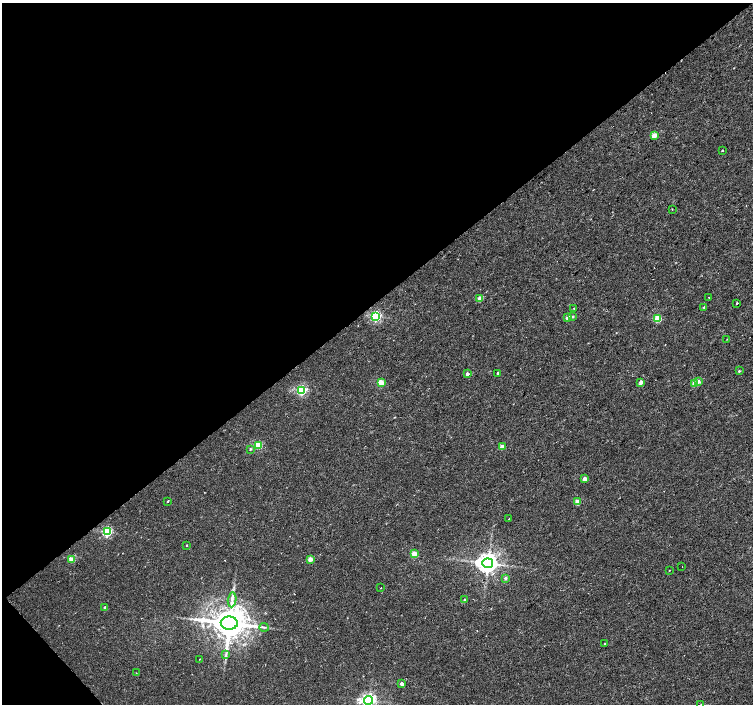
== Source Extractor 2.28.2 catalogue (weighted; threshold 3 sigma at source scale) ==
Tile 5 of 4 x 4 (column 1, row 2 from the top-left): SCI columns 6-1506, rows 3015-4417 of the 6008 x 5965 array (HDU 1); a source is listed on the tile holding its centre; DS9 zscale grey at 2 x 2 block average (1 PNG px = mean of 2 x 2 image px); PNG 755 x 706 px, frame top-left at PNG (2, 3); each listed source drawn as its Kron ellipse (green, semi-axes under 4 px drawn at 4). Shown black and unused: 44% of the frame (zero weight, under 2 of 3 exposures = <1% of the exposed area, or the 3 px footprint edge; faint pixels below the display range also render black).
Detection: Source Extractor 2.28.2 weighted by HDU 2 'WHT'; one run over the whole footprint, this tile lists its part. Background 0.00282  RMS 0.0023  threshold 0.0105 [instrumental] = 3 sigma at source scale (4.5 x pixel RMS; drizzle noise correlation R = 1.50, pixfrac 1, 0.0396/0.0396 arcsec/px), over >= 5 px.
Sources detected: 54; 3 cosmic-ray / hot-pixel residue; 1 long thin detection or spike segment (spike, bleed or trail) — neither listed nor drawn; the other 50 listed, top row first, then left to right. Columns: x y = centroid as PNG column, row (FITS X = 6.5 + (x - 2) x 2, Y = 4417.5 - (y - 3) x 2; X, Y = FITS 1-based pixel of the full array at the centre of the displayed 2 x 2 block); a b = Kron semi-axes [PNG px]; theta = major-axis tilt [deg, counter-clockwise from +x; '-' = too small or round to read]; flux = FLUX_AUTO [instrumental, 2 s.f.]
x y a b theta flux
654 136 3 3 - 9.9
722 150 2 2 - 0.75
672 209 2 2 - 0.29
709 297 2 2 - 0.25
480 298 3 2 - 7.9
737 303 2 2 - 0.9
704 307 3 3 - 0.57
574 308 2 2 - 0.24
376 316 3 3 - 75
572 316 3 3 - 0.75
568 318 3 2 - 5.6
658 319 3 3 - 19
727 339 2 2 - 0.25
739 371 3 2 - 0.74
498 373 2 2 - 1.3
467 374 2 2 - 2.1
641 382 3 2 - 5.4
698 382 3 3 - 1.9
381 383 3 3 - 13
694 384 3 2 - 6.3
302 390 3 3 - 59
258 445 3 3 - 25
502 447 3 2 - 7.4
250 449 3 3 - 0.61
585 479 3 2 - 3.9
168 501 2 2 - 0.47
577 502 3 2 - 9.6
509 519 2 2 - 0.23
107 532 3 3 - 57
187 545 2 2 - 0.37
414 554 3 3 - 12
72 559 3 3 - 11
310 559 2 2 - 7.3
488 563 5 5 - 450
682 566 2 2 - 0.33
669 570 2 2 - 0.21
505 578 3 3 - 1.3
381 588 2 2 - 0.25
232 600 7 3 85 1.7
465 600 2 2 - 0.72
105 607 2 2 - 1.1
229 623 8 6 -1 1600
264 627 4 2 - 0.66
605 644 2 2 - 0.4
226 655 4 2 - 0.61
200 659 2 2 - 0.3
136 673 2 2 - 0.18
402 684 2 2 - 3.6
369 700 4 4 - 160
701 704 2 2 - 0.34
Isophote crosses this tile's border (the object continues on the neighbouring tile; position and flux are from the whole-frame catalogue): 2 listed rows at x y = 369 700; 701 704